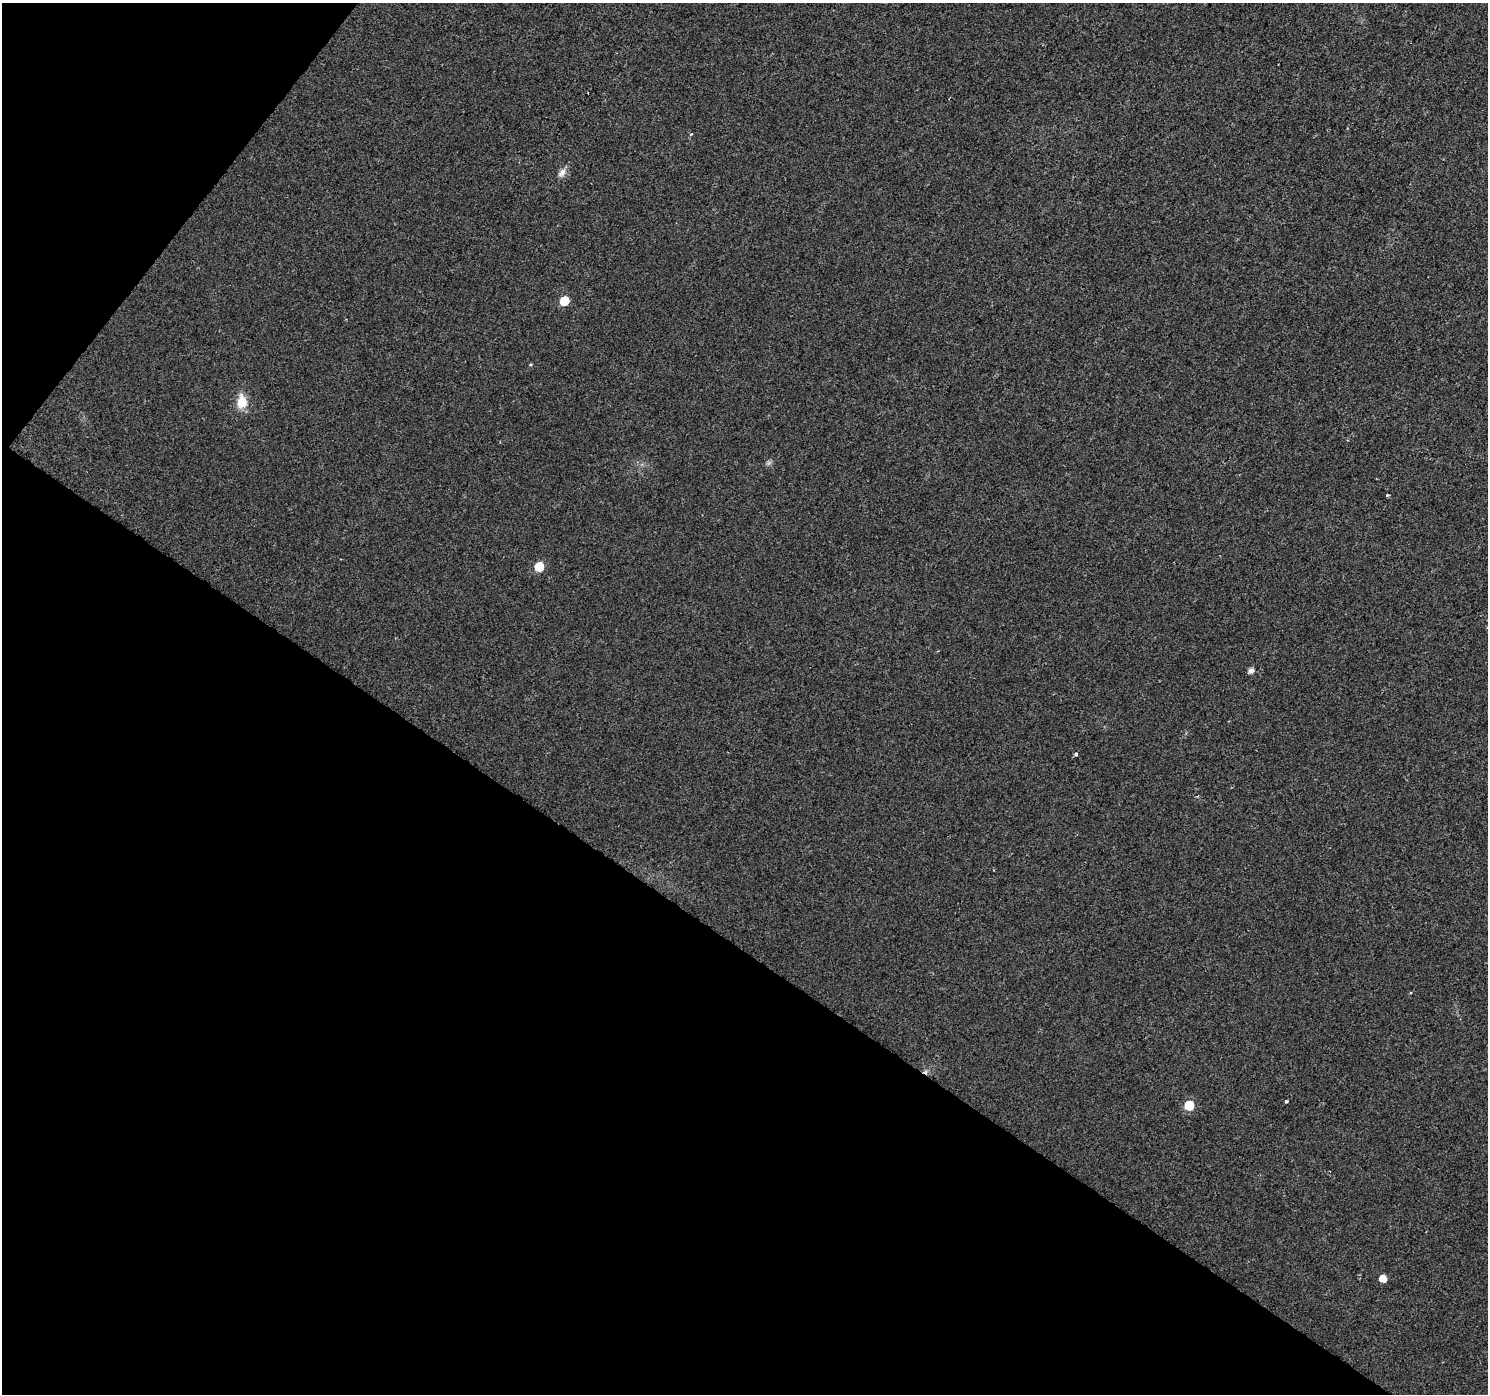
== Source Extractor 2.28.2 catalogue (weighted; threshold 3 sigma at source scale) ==
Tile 9 of 4 x 4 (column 1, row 3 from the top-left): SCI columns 1-1486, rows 1574-2965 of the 5950 x 5998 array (HDU 1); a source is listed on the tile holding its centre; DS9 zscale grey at full resolution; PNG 1490 x 1396 px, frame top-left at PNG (2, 3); no overlay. Shown black and unused: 36% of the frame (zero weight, under 2 of 3 exposures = <1% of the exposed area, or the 3 px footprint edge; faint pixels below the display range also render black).
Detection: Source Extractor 2.28.2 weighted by HDU 2 'WHT'; one run over the whole footprint, this tile lists its part. Background 0.00528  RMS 0.0054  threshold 0.0243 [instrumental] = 3 sigma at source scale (4.5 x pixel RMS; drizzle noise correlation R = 1.50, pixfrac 1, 0.0396/0.0396 arcsec/px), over >= 5 px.
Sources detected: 12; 2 cosmic-ray / hot-pixel residue — not listed; the other 10 listed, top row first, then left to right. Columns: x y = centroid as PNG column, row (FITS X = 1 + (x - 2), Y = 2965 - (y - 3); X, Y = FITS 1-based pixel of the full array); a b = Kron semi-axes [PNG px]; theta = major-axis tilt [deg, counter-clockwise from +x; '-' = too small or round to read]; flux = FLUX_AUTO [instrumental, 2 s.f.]
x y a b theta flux
562 173 13 8 48 3
564 301 6 6 - 14
242 402 17 11 -90 9
1387 495 3 3 - 0.71
539 567 6 6 - 14
1251 670 5 5 - 2.7
1076 754 4 4 - 0.99
1286 1101 3 3 - 0.93
1189 1105 6 6 - 18
1383 1278 5 5 - 6.1